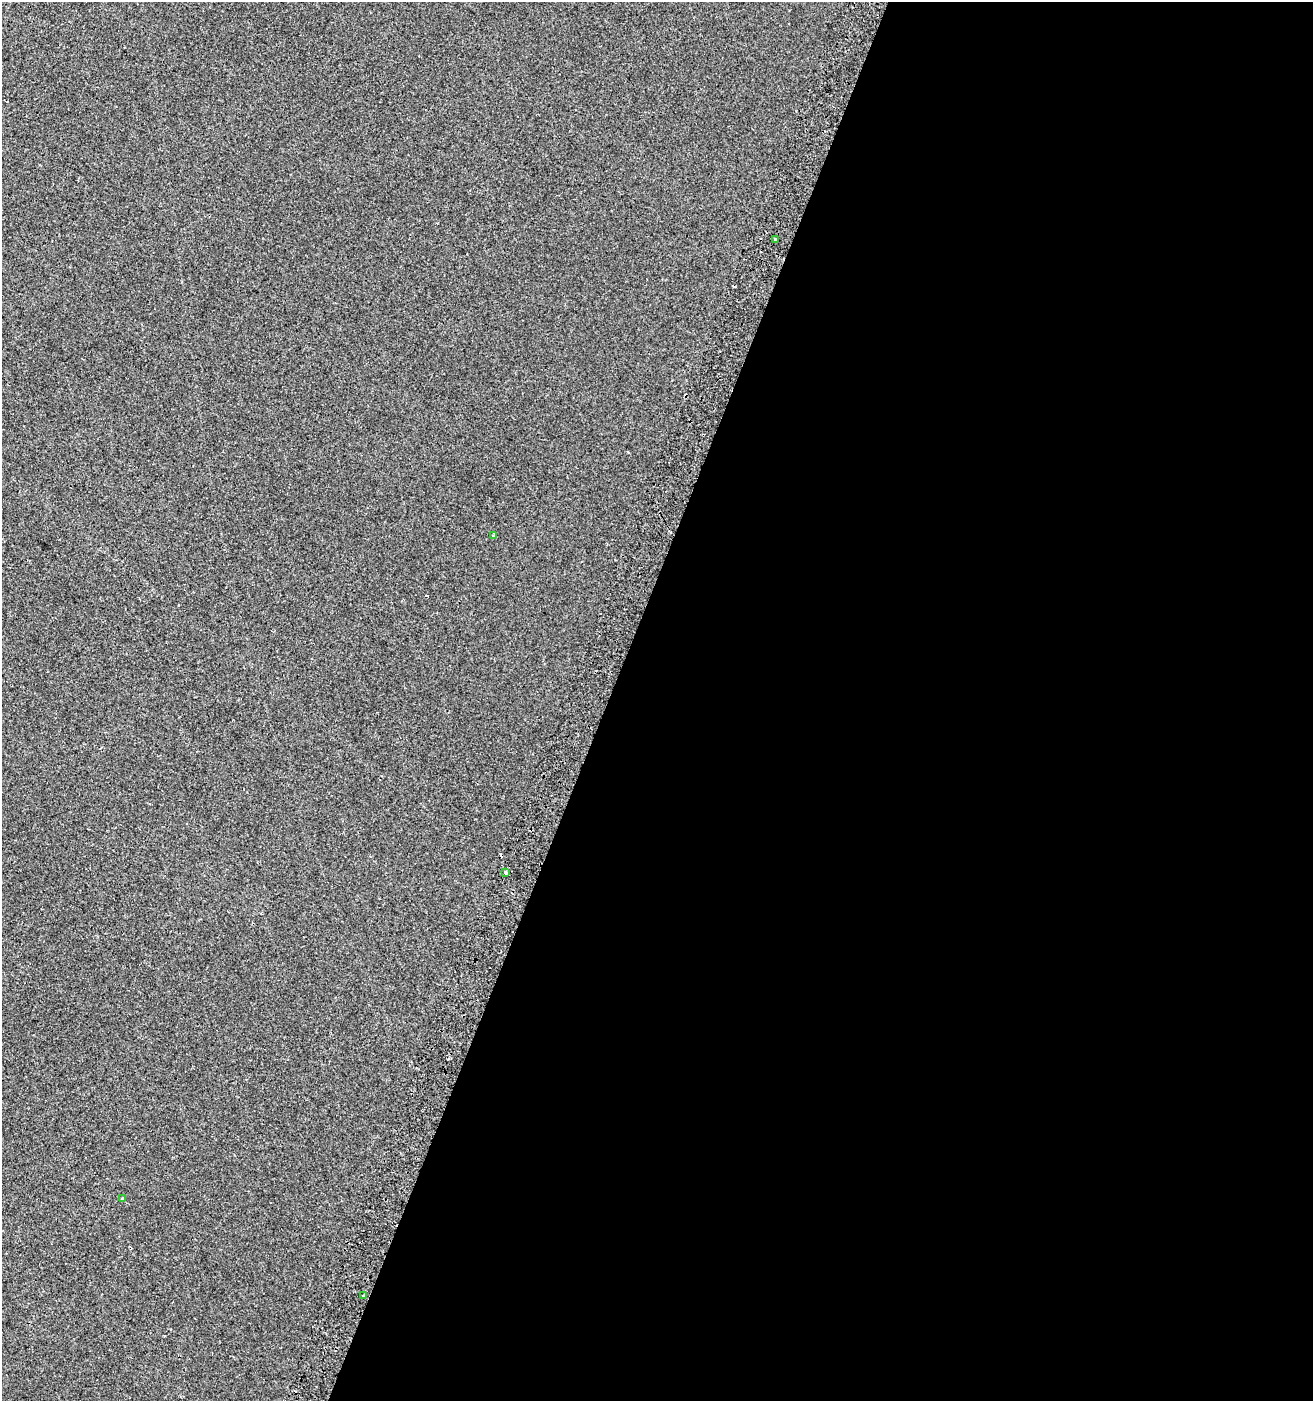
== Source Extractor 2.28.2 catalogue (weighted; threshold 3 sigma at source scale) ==
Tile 12 of 4 x 4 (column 4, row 3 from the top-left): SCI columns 4247-5557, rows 1417-2815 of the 5803 x 5637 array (HDU 1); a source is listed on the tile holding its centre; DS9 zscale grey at full resolution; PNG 1315 x 1403 px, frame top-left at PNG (2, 2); each listed source drawn as its Kron ellipse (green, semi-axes under 4 px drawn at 4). Shown black and unused: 54% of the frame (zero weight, under 2 of 3 exposures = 2% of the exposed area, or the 3 px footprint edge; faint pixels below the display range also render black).
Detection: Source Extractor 2.28.2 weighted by HDU 2 'WHT'; one run over the whole footprint, this tile lists its part. Background -5.00e-04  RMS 0.0035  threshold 0.0157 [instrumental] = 3 sigma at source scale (4.5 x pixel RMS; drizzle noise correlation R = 1.50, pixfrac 1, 0.0396/0.0396 arcsec/px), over >= 5 px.
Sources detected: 8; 3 cosmic-ray / hot-pixel residue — neither listed nor drawn; the other 5 listed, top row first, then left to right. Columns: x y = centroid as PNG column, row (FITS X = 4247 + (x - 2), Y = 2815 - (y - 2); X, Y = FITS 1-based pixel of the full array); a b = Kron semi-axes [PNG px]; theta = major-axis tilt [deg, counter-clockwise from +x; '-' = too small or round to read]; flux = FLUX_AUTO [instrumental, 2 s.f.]
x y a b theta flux
775 239 3 3 - 1.3
494 535 4 3 - 0.44
506 872 3 2 - 0.5
123 1199 3 3 - 0.76
364 1296 3 3 - 0.79